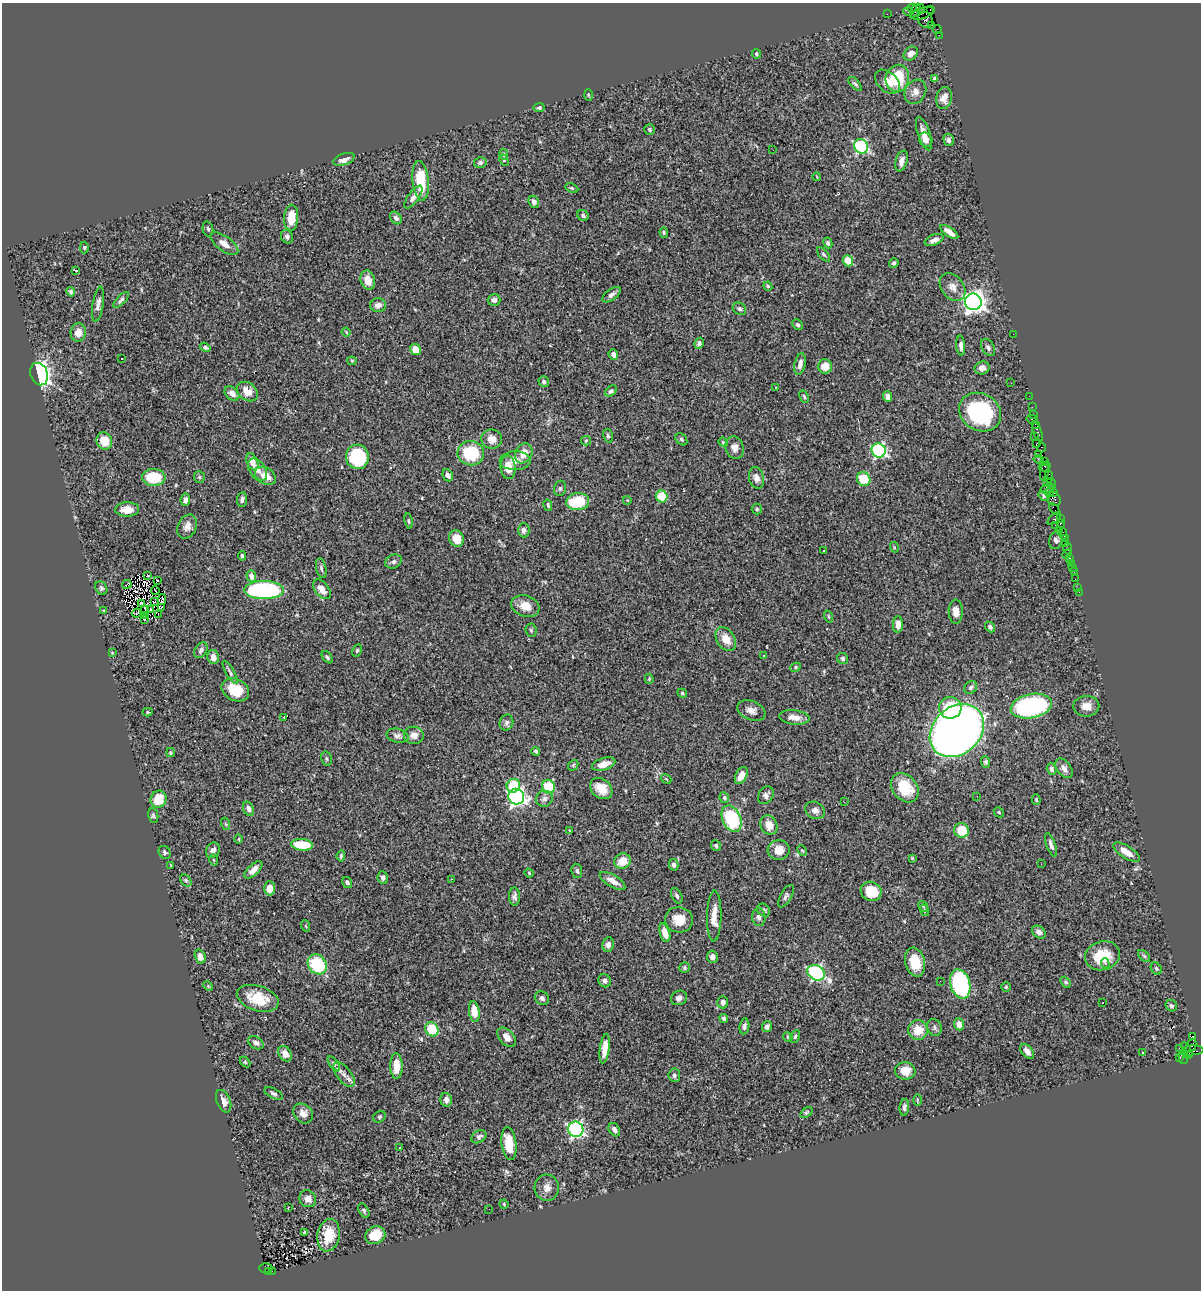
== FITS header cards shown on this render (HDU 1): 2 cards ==
NAXIS1  =                 1199
NAXIS2  =                 1288

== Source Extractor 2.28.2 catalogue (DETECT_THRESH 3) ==
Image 1199 x 1288 px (HDU 1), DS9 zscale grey, 1 PNG px = 1 image px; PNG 1203 x 1292 px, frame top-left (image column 1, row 1288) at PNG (2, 3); each listed source drawn as its Kron ellipse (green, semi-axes under 4 px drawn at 4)
Background 1.63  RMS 0.057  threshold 0.17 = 3 sigma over >= 5 px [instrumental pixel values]
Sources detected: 366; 1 with non-positive FLUX_AUTO (blend fragments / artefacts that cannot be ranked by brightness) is neither listed nor drawn; the other 365 listed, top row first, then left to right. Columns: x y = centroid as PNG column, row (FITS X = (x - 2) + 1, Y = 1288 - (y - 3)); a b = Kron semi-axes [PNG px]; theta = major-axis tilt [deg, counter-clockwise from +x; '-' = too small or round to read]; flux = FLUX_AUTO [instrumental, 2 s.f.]
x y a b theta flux
912 8 4 4 - 100
920 9 4 2 - 39
930 9 4 3 - 110
908 11 5 2 - 110
915 11 7 3 65 160
922 13 12 5 17 670
887 14 2 2 - 23
925 20 8 7 - 440
932 25 3 2 - 98
937 30 4 2 - 72
939 35 2 2 - 20
756 54 4 3 - 5.8
911 54 8 6 44 21
897 78 13 11 77 140
935 78 4 4 - 7
887 82 14 9 -42 39
855 84 8 4 -47 7.3
915 92 13 10 60 26
588 95 6 4 -87 4.3
944 98 11 7 77 29
539 108 5 4 - 6.6
650 130 5 5 - 5.8
924 134 17 6 -71 37
926 140 7 6 - 23
949 140 6 5 - 12
861 146 7 6 - 440
773 150 2 2 - 44
504 154 5 4 - 11
344 159 11 5 18 25
504 160 6 4 -62 4.6
901 161 10 6 75 20
480 162 6 5 - 9.8
817 177 4 2 - 2.6
421 181 20 8 -84 140
572 188 7 4 -26 5.2
413 197 13 5 55 18
534 202 6 5 - 13
583 215 6 5 - 9.8
291 218 13 7 87 69
396 218 7 5 -50 10
208 229 8 5 -78 7.9
664 232 5 4 - 4.8
949 232 10 4 -36 28
287 237 7 6 - 11
934 240 10 5 21 17
828 243 5 4 - 7.6
224 244 16 7 -36 30
84 247 6 4 89 4.6
824 254 8 4 -49 6.9
848 261 6 5 - 58
894 263 5 4 - 5.9
75 271 3 3 - 71
368 280 10 7 -74 41
768 286 4 4 - 4.5
952 287 15 11 -51 33
71 292 4 3 - 6.8
611 295 11 5 37 13
121 300 10 4 45 8.5
494 300 6 5 - 12
973 302 8 8 - 2400
98 304 18 5 81 21
378 305 8 7 - 18
739 309 7 5 -32 9.9
797 325 6 4 -45 5.9
346 332 4 3 - 3.5
78 333 9 7 85 31
1013 334 2 2 - 96
699 343 5 4 - 9.4
961 346 10 4 -85 15
205 347 6 4 -35 7.5
988 347 9 6 -59 13
415 350 6 5 - 45
613 354 6 4 -68 13
121 358 3 2 - 4.9
352 361 4 4 - 4.1
800 364 11 5 77 22
825 366 7 7 - 52
982 368 7 6 - 18
39 374 11 8 -70 1100
544 382 5 5 - 7.7
1011 383 2 2 - 2.8
776 387 3 2 - 2.3
247 391 11 8 -37 44
611 391 7 4 40 8
232 393 8 6 -43 24
1029 396 2 2 - 25
804 397 6 4 -64 5.5
888 397 5 4 - 24
1032 407 2 2 - 50
980 412 22 18 -31 380
1034 414 3 2 - 63
1032 419 6 3 -15 270
1036 424 4 3 - 94
1038 432 9 3 -71 220
608 436 7 4 -78 6.9
1034 436 3 2 - 75
492 439 10 9 - 35
681 439 7 5 -47 7
104 441 9 7 -66 69
586 441 5 5 - 5
723 442 5 4 - 4.4
1036 444 4 3 - 170
735 448 11 9 -73 25
1041 448 5 3 - 54
879 450 7 7 - 580
471 453 13 12 - 180
524 453 10 8 60 47
1039 454 2 2 - 13
357 457 12 11 - 260
1039 460 5 4 - 160
515 461 15 9 1 35
1045 461 3 2 - 55
252 462 9 5 -68 32
1045 466 6 5 - 200
508 467 12 7 -85 50
258 470 12 7 -55 23
1045 472 9 3 80 440
448 475 6 5 - 14
265 476 11 8 -34 48
154 477 12 8 -3 160
199 477 6 5 - 6.2
1049 477 6 4 81 290
756 478 11 7 -77 21
864 479 7 6 - 110
1047 483 4 2 - 74
1051 484 5 2 - 260
560 488 8 6 75 8.6
1047 488 7 4 17 640
1049 492 5 3 - 160
1054 493 3 2 - 43
662 496 6 5 - 100
1044 496 6 4 -38 5
242 499 7 5 84 10
1054 499 8 6 -56 430
185 500 6 5 - 12
627 500 4 3 - 2.9
578 502 11 8 7 150
548 505 6 4 -78 7.5
127 509 12 7 2 44
757 509 5 5 - 6.1
1054 509 6 2 -56 110
1054 518 8 3 43 440
1060 518 3 2 - 69
409 521 7 3 -79 5.4
1060 523 3 3 - 120
1055 525 2 2 - 50
187 526 12 9 63 25
524 530 7 6 - 12
1060 530 3 2 - 85
1063 534 6 4 -81 200
456 539 8 7 - 55
1065 539 3 2 - 81
1056 540 9 6 74 15
1066 543 3 3 - 88
894 547 5 3 - 3.4
1067 548 6 4 89 94
824 550 3 3 - 8.4
1067 554 5 3 - 34
242 556 5 3 - 7.2
1070 558 4 3 - 120
393 561 8 6 26 10
1071 563 2 2 - 9.1
321 568 10 5 -78 9.8
1073 568 3 2 - 85
1074 572 2 2 - 10
148 575 3 2 - 7.9
251 576 6 4 -69 35
1075 579 2 2 - 14
157 580 2 2 - 3.9
127 584 5 3 - 13
101 588 7 5 -59 7.6
1078 588 2 2 - 12
322 589 11 6 -51 35
155 590 4 2 - 1.9
264 590 20 9 0 630
1079 592 2 2 - 23
162 600 5 2 - 0.99
154 602 3 2 - 5.8
142 603 3 3 - 1.2
525 606 14 10 -19 52
161 608 3 2 - 1.5
151 609 2 2 - 3.5
145 610 5 2 - 0.83
104 611 4 2 - 3
956 612 12 7 -89 31
137 613 4 2 - 1.1
158 614 2 2 - 1.8
145 616 3 2 - 5.6
829 617 6 3 -71 3.8
145 620 3 2 - 1.1
898 624 8 5 89 23
990 627 6 4 -49 7.8
531 630 7 5 -86 7.1
726 639 13 9 -55 49
201 650 8 6 59 12
357 650 6 4 64 5.5
112 653 4 4 - 3.5
764 655 3 3 - 4.8
213 657 7 5 -79 26
327 657 7 4 -51 7.4
843 658 6 5 - 7.5
795 667 5 4 - 5.7
230 672 13 4 -60 10
649 679 5 4 - 4.6
971 687 7 6 - 8.5
235 690 14 10 -25 100
682 693 5 4 - 4.7
1031 706 21 12 11 520
1086 706 13 10 1 35
950 708 11 11 - 110
751 710 15 9 -22 25
147 712 5 4 - 4.2
284 717 3 2 - 2
794 717 15 7 -6 34
506 723 8 6 67 10
957 731 30 23 42 3500
414 735 10 8 -6 26
397 736 11 7 -13 14
536 751 4 3 - 6.1
170 753 4 4 - 4.9
327 759 7 5 -73 6.6
986 762 5 4 - 6.6
604 764 12 6 18 37
573 765 6 4 48 5
1064 768 11 7 -54 21
1052 769 6 4 -73 11
741 775 9 5 64 42
666 779 6 3 -37 3.4
513 786 7 6 - 140
548 787 7 6 - 140
601 788 12 9 -40 52
905 788 16 12 -51 120
766 795 9 7 58 18
977 796 3 2 - 3.4
516 797 8 7 - 1000
724 798 5 4 - 9.8
159 799 9 7 67 85
544 799 8 8 - 15
1036 799 5 4 - 5.6
844 802 3 2 - 4.1
248 809 7 5 -71 16
815 810 10 8 -28 21
999 812 5 4 - 4.4
153 815 7 5 -78 6.9
732 819 14 9 -67 270
226 824 6 4 -70 5.2
769 825 10 8 -62 45
962 830 7 7 - 88
570 831 4 3 - 3.2
239 839 5 3 - 3.4
302 845 10 6 -6 110
1051 845 12 4 -70 15
716 846 5 5 - 7.3
213 850 8 6 59 17
779 850 11 9 5 46
802 850 5 3 - 4.5
165 852 7 5 -51 9.1
1127 852 15 6 -32 43
341 856 6 3 83 6.6
912 858 4 3 - 3.5
214 860 5 3 - 4.4
623 861 8 7 - 62
1041 864 2 2 - 2
674 865 6 4 -76 11
171 866 4 2 - 2.5
253 870 11 5 44 25
577 871 7 5 -80 8.3
529 873 5 4 - 4.3
383 877 6 5 - 10
451 879 3 2 - 6.1
186 880 7 5 -49 6.6
612 881 14 6 -31 30
347 882 6 4 -57 7.4
269 888 7 5 -88 38
871 891 10 9 - 77
514 896 9 5 -89 12
677 896 8 5 -63 9.4
786 896 12 5 60 12
923 906 6 4 -55 4.2
764 910 7 6 - 9.1
924 910 6 3 -72 4.4
714 916 25 7 89 45
759 917 9 6 -85 19
679 920 14 12 -13 65
306 926 6 3 -70 4
1039 932 7 5 -38 17
665 933 9 5 -72 42
608 944 7 6 - 15
200 956 7 5 -73 26
1102 956 17 14 17 120
1144 956 7 4 -45 6.8
712 957 6 5 - 15
915 962 15 10 -74 82
1105 963 5 3 - 7.7
317 964 11 9 -51 220
684 968 5 5 - 6.7
1156 968 6 5 - 6.3
816 973 9 7 -34 600
605 981 7 6 - 11
940 981 3 2 - 2.9
1065 982 6 4 -49 6.5
960 984 15 9 -73 520
208 986 5 4 - 4.4
1006 987 5 5 - 4.6
258 998 21 12 -18 110
542 998 7 6 - 12
679 998 8 7 - 14
723 1002 6 5 - 13
1103 1003 2 2 - 3
1171 1006 6 5 - 8.9
474 1012 10 5 -82 54
724 1018 4 4 - 6.9
959 1024 6 5 - 25
744 1026 8 5 82 12
767 1027 5 5 - 15
934 1027 8 7 - 13
432 1029 7 6 - 120
918 1030 10 9 - 63
795 1036 7 4 64 5.5
1193 1036 3 3 - 870
507 1037 11 7 -47 28
788 1037 5 4 - 4.1
256 1043 8 6 -32 13
1191 1046 7 4 67 590
1179 1048 2 2 - 40
605 1049 15 5 83 41
1187 1050 9 4 -62 370
1192 1050 11 5 4 330
1027 1052 8 5 -51 18
1142 1053 3 3 - 4.5
285 1054 8 6 -57 33
1188 1055 4 4 - 340
1183 1057 7 5 90 260
1180 1058 3 3 - 93
245 1062 6 4 -45 4.4
334 1064 9 4 -55 8.2
396 1066 13 6 -89 62
905 1071 10 8 -6 52
344 1074 14 7 -51 26
674 1075 7 5 -83 11
273 1093 10 5 -27 8.9
446 1100 7 5 -76 20
917 1100 6 4 -89 4.8
224 1101 12 6 -67 26
904 1107 8 5 84 13
806 1112 7 4 38 5.6
303 1113 11 9 -44 26
379 1117 6 5 - 6.2
576 1129 8 7 - 690
614 1130 7 5 -59 14
479 1137 8 6 33 12
509 1144 16 7 -82 89
400 1148 3 2 - 4.3
547 1188 13 12 - 28
308 1199 9 8 - 25
504 1204 4 4 - 3.8
289 1207 2 2 - 3
489 1209 2 2 - 3.2
364 1210 8 5 -59 6.9
305 1232 3 3 - 6
329 1235 16 11 79 81
375 1235 10 8 24 67
266 1268 6 4 -3 340
268 1271 3 2 - 140
272 1271 2 2 - 140
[1 non-positive-flux detection neither listed nor drawn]